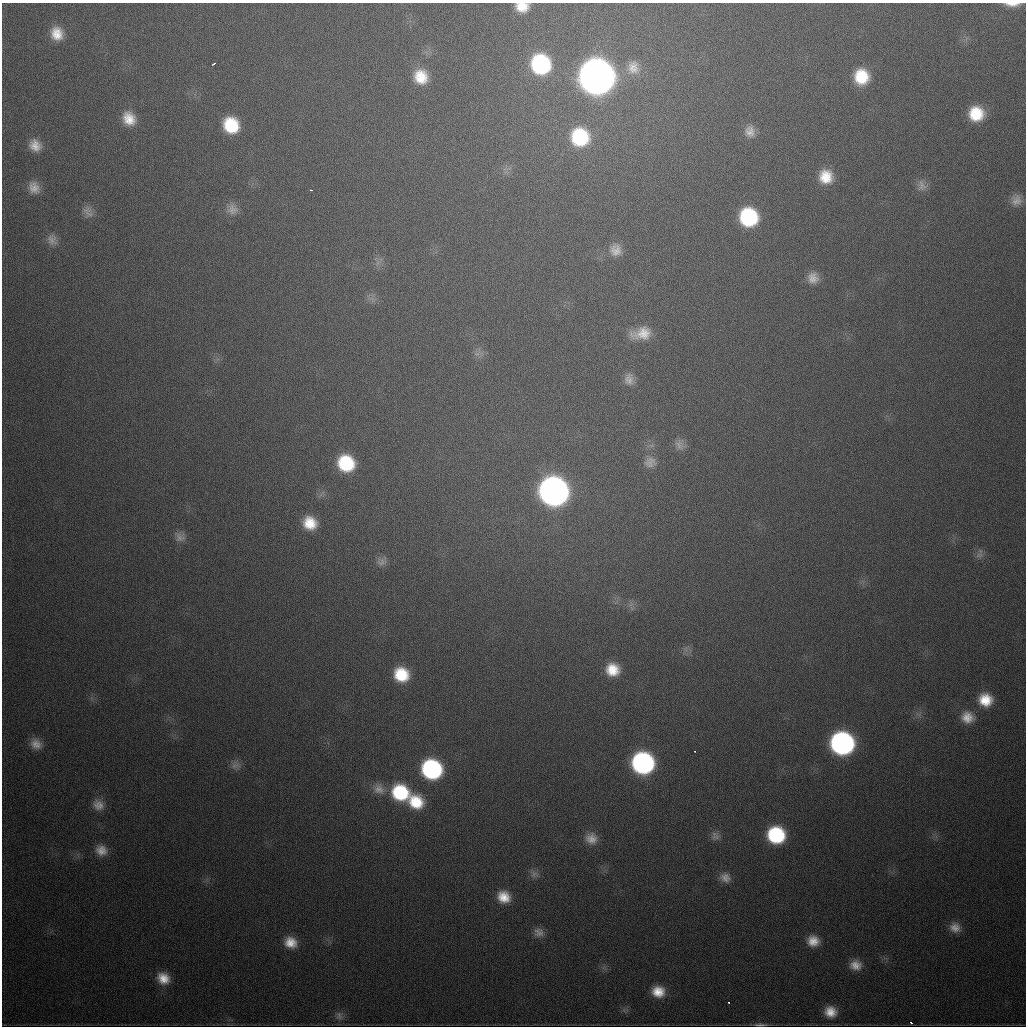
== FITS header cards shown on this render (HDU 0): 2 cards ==
NAXIS1  =                 1024
NAXIS2  =                 1024

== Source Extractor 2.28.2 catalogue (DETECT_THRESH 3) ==
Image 1024 x 1024 px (HDU 0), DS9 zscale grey, 1 PNG px = 1 image px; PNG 1028 x 1028 px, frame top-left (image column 1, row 1024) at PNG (2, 3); no overlay
Background 506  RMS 18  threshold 52.8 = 3 sigma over >= 5 px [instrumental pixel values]
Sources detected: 70; all 70 listed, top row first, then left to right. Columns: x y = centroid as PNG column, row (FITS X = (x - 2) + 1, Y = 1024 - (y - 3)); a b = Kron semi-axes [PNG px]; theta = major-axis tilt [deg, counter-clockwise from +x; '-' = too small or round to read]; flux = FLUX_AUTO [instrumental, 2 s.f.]
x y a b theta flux
1012 4 19 5 0 9.4e+03
522 7 12 9 -2 1.9e+04
57 34 15 13 -76 2.2e+04
214 63 4 2 - 2.7e+03
541 64 17 16 - 1.5e+05
633 67 19 16 -88 1.9e+04
421 77 16 15 - 3.0e+04
597 77 18 17 - 3.1e+06
861 77 15 14 - 4.3e+04
976 114 14 14 - 4.1e+04
129 119 17 14 -58 2.3e+04
231 125 15 13 -56 5.3e+04
750 131 16 13 -86 1.3e+04
580 137 19 18 - 8.9e+04
35 145 15 13 -48 1.6e+04
826 177 15 14 - 2.8e+04
922 186 16 11 -74 8.8e+03
34 188 16 12 -66 1.4e+04
311 190 3 2 - 1.6e+03
1016 200 15 14 - 1.2e+04
232 209 15 14 - 1.1e+04
88 212 17 11 -49 9.4e+03
748 217 16 15 - 1.1e+05
52 240 15 12 -61 9.5e+03
615 250 16 15 - 1.5e+04
813 278 13 12 - 1.3e+04
641 333 27 15 10 2.7e+04
477 354 10 4 8 4.2e+03
629 379 15 12 -84 1.0e+04
679 445 15 10 -66 8.4e+03
650 462 16 14 12 1.1e+04
346 463 16 15 - 7.4e+04
554 491 17 16 - 1.2e+06
310 523 15 14 - 3.0e+04
180 537 14 12 -34 9.1e+03
979 555 11 7 20 5.2e+03
381 562 14 10 -2 7.6e+03
613 670 14 13 - 2.8e+04
401 674 14 13 - 4.3e+04
985 700 16 15 - 3.0e+04
967 717 16 14 -21 1.8e+04
842 743 16 15 - 4.2e+05
36 744 15 12 -31 1.3e+04
695 751 3 2 - 1.4e+03
643 763 16 15 - 3.1e+05
235 765 14 9 10 7.1e+03
432 769 15 14 - 1.9e+05
379 789 17 14 -47 1.5e+04
400 792 18 16 -28 8.3e+04
416 802 17 15 -37 4.2e+04
98 805 15 12 -38 1.2e+04
776 835 15 14 - 1.0e+05
715 836 13 11 -74 6.7e+03
591 838 15 14 - 1.4e+04
101 850 15 13 -26 1.4e+04
534 874 12 10 -17 6.5e+03
725 878 14 11 -31 1.0e+04
504 897 14 13 - 2.2e+04
955 927 14 13 - 1.3e+04
539 932 14 12 -6 9.8e+03
813 941 13 12 - 1.7e+04
290 942 15 12 -24 2.0e+04
856 965 15 13 -9 1.5e+04
163 978 15 13 -37 2.1e+04
658 992 15 13 -8 2.3e+04
729 1002 3 2 - 3.0e+03
830 1012 14 13 - 2.0e+04
339 1016 12 9 -69 6.0e+03
911 1022 3 3 - 1.2e+04
761 1025 18 4 0 5.2e+03
At the frame edge (FLAGS 8, measured only in part): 3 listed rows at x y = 1012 4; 522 7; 761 1025